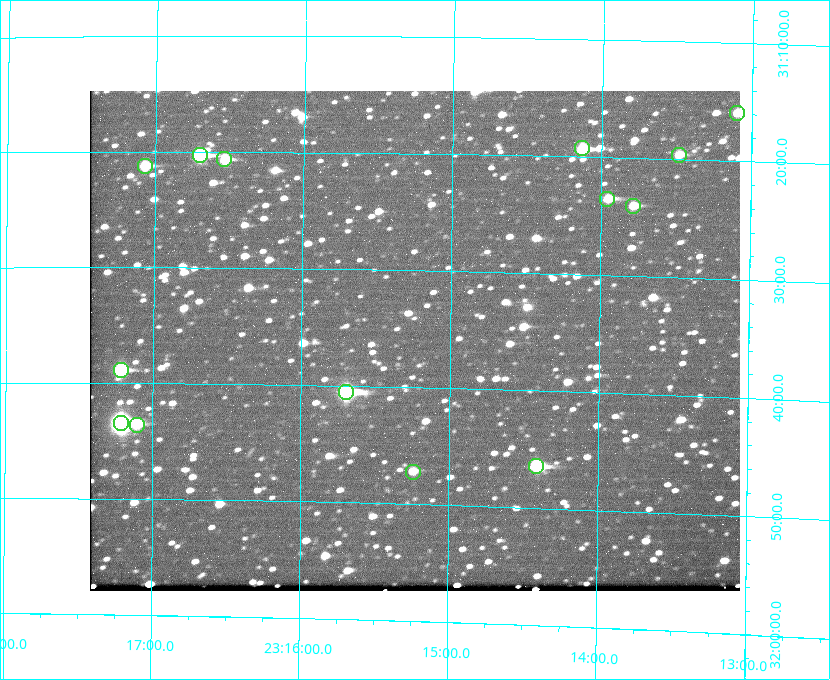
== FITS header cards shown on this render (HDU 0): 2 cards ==
NAXIS1  =                  650 / Width of table row in bytes
NAXIS2  =                  500 / Number of rows in table

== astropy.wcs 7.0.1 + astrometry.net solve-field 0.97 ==
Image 650 x 500 px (HDU 0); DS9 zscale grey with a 90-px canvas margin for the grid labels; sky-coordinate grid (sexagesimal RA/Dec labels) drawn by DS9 from the SOLVED WCS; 14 Tycho-2 reference stars matched to detected sources circled (green)
Header WCS: none
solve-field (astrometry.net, Tycho-2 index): SOLVED blind (the file carries no WCS)
Solved WCS: RA---TAN-SIP/DEC--TAN-SIP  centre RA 23:15:14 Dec +31:36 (348.81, +31.60 deg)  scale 5.16 arcsec/px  FOV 55.9' x 42.8'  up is +179 deg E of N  parity flipped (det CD > 0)
(file carries no celestial WCS; the grid is the blind solution)
Tycho-2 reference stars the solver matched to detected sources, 14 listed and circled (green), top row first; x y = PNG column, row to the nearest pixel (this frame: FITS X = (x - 90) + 1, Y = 500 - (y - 91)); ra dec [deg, ICRS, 3 dp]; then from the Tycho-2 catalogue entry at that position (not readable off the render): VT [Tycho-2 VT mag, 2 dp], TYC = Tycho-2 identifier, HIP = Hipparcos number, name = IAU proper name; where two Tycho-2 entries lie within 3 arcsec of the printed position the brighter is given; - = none
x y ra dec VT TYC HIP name
737 113 348.274 +31.265 10.04 2751-1349-1 - -
582 148 348.533 +31.321 8.95 2751-241-1 - -
200 155 349.176 +31.338 8.87 2752-38-1 - -
679 155 348.371 +31.327 10.64 2751-1121-1 - -
224 159 349.134 +31.344 10.32 2752-30-1 - -
145 166 349.268 +31.354 10.15 2752-13-1 - -
607 199 348.489 +31.392 10.19 2751-871-1 - -
633 206 348.446 +31.401 10.83 2751-661-1 - -
121 370 349.305 +31.647 9.68 2752-19-1 - -
346 392 348.924 +31.676 7.66 2752-472-1 114838 -
121 423 349.304 +31.724 8.18 2752-1095-1 114975 -
137 425 349.277 +31.726 11.07 2752-324-1 - -
536 466 348.603 +31.774 10.34 2751-877-1 - -
413 472 348.810 +31.787 10.96 2752-75-1 - -